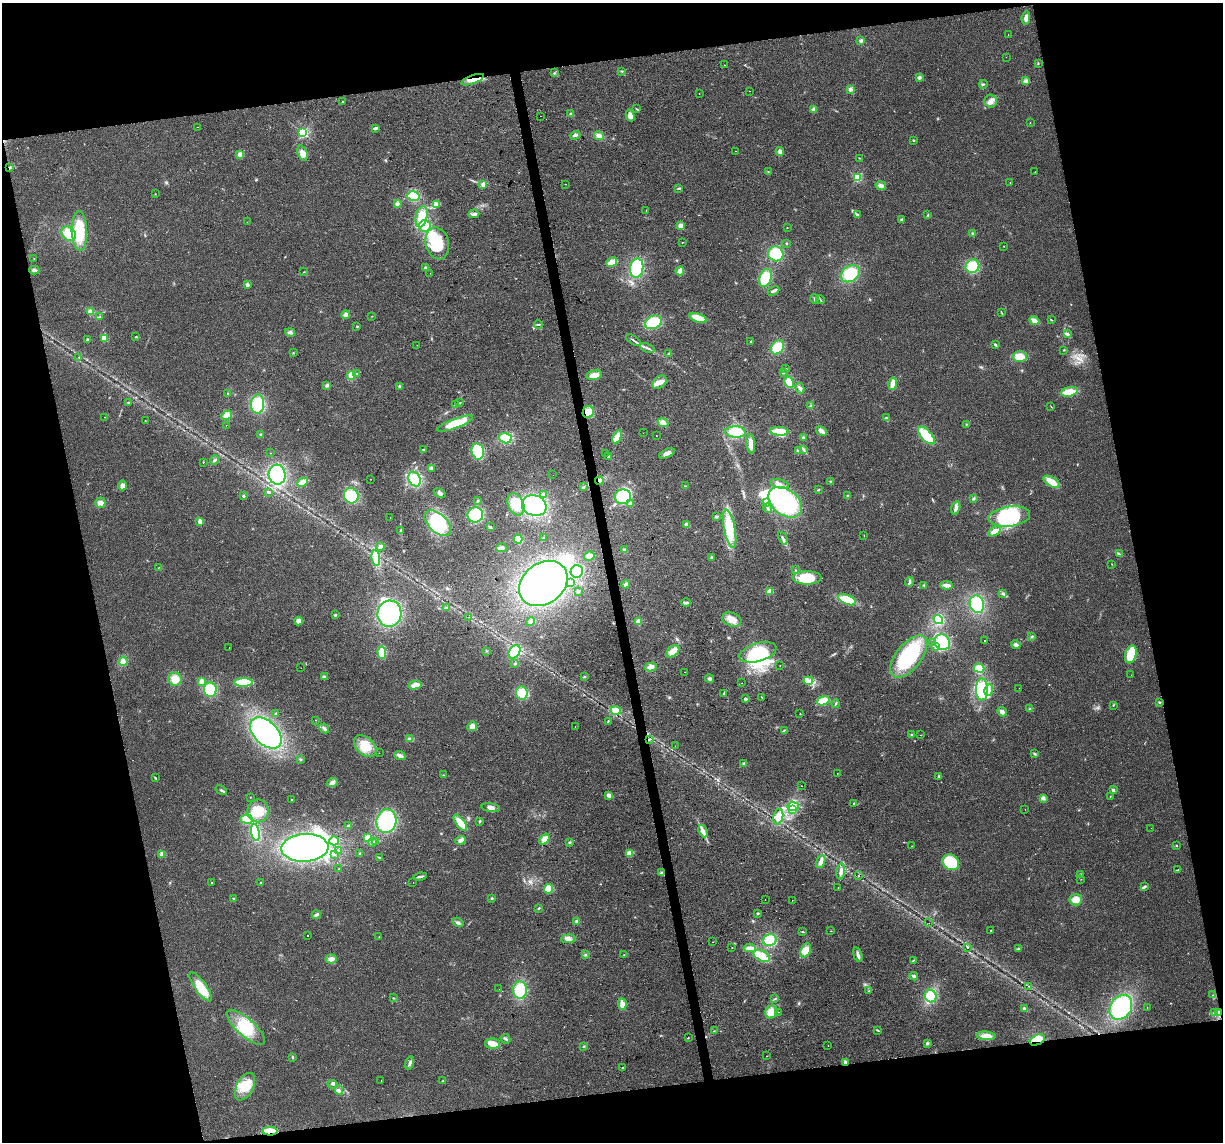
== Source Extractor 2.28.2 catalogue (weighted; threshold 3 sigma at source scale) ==
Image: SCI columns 1-4883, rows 74-4631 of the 4883 x 4659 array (HDU 1 of 3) = the unmasked area's bounding box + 8 px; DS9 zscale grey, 4 x 4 block average (1 PNG px = mean of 4 x 4 image px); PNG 1225 x 1144 px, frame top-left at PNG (2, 3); each listed source drawn as its Kron ellipse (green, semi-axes under 4 px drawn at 4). Shown black and unused: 25% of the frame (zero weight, under 2 of 3 exposures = <1% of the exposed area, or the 3 px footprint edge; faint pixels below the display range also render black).
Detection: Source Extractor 2.28.2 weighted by HDU 2 'WHT'. Background 0.0499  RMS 0.0068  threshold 0.0307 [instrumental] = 3 sigma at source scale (4.5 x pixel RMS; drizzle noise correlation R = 1.50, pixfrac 1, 0.0396/0.0396 arcsec/px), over >= 5 px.
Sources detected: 491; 1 too faint to see at this stretch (4 x 4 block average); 20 inside a brighter object's white glare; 6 cosmic-ray / hot-pixel residue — neither listed nor drawn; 7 coinciding with a brighter row at this scale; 26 inside a brighter listed object's ellipse — not listed separately; the other 431 listed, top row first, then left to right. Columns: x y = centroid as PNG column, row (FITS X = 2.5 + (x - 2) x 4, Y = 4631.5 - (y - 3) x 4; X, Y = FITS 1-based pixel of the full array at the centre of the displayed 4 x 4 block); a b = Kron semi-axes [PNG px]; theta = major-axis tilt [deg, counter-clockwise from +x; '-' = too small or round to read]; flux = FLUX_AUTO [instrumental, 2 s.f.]
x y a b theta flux
1026 18 7 3 83 19
1008 34 2 2 - 1.4
861 40 3 3 - 7.7
1006 57 2 2 - 0.76
1038 63 2 2 - 2.7
725 65 2 2 - 5.2
622 71 3 2 - 2.2
554 73 3 2 - 3.1
919 77 3 3 - 8.6
473 80 12 3 21 28
1026 81 4 4 - 10
983 84 4 2 - 4
850 89 4 3 - 9.2
749 91 2 2 - 0.67
699 94 2 2 - 3.2
342 101 2 2 - 5.6
991 101 6 6 - 21
637 109 3 2 - 3.4
813 109 3 3 - 6.1
571 114 3 3 - 5.5
630 115 6 4 -76 22
540 116 2 2 - 2.5
1030 123 2 2 - 1.6
198 127 2 2 - 1.1
375 128 3 2 - 14
303 133 2 2 - 600
575 135 5 3 - 9.5
599 136 5 3 - 17
913 140 2 2 - 3.4
736 151 2 2 - 2.7
780 151 4 4 - 11
302 153 8 5 -71 25
240 154 4 3 - 14
859 158 2 2 - 1.2
10 168 3 2 - 4.4
768 172 2 2 - 1.5
1035 172 2 2 - 1.2
857 177 2 2 - 330
1010 182 2 2 - 0.95
483 184 3 3 - 6
566 184 2 2 - 3.5
881 186 5 4 - 13
679 188 3 2 - 3.5
155 194 2 2 - 1.5
413 196 6 4 -14 60
397 204 4 3 - 8.8
436 205 3 3 - 11
646 210 2 2 - 3.2
474 214 5 3 - 12
858 215 3 2 - 4.1
928 215 2 2 - 1.6
422 217 11 5 77 72
901 220 3 2 - 3.2
247 222 2 2 - 0.83
425 226 6 5 - 29
681 226 4 3 - 20
787 228 2 2 - 1.6
79 231 19 7 -88 180
973 233 2 2 - 3.1
69 234 8 6 -46 58
682 242 2 2 - 2.3
437 243 16 11 -76 160
786 243 2 2 - 3.3
1004 246 2 2 - 2.2
776 254 8 7 - 110
34 259 2 2 - 1.5
612 262 5 3 - 50
972 266 7 6 - 87
426 268 3 2 - 7
637 268 10 6 82 150
34 270 5 3 - 7.7
680 271 4 3 - 21
304 272 2 2 - 1.3
430 273 2 2 - 0.66
850 274 10 7 35 150
765 278 9 6 70 100
247 285 2 2 - 36
773 291 6 2 28 13
814 299 5 2 - 5.8
820 300 5 2 - 4.5
90 312 4 3 - 19
1002 313 3 2 - 2.3
346 315 4 3 - 12
372 316 2 2 - 1.2
100 317 3 2 - 5
698 318 9 4 -20 64
1051 320 3 2 - 2.8
1034 321 5 4 - 23
653 322 9 6 27 110
538 324 4 2 - 4.7
357 326 2 2 - 3.4
290 332 5 4 - 10
1067 334 3 2 - 9.9
136 337 2 2 - 1.2
104 338 2 2 - 130
87 340 2 2 - 7
633 340 8 2 -33 7.7
751 341 2 2 - 5.7
417 345 2 2 - 0.91
995 345 3 2 - 4.4
778 347 8 5 58 89
647 348 7 2 -22 11
1063 350 2 2 - 2.5
293 353 2 2 - 1.4
669 353 3 2 - 2.8
79 357 2 2 - 8
1020 357 7 5 -2 55
786 369 2 2 - 6.2
783 373 2 2 - 1.9
357 374 2 2 - 2.2
594 375 8 4 12 32
351 376 4 4 - 26
659 382 8 5 42 27
789 382 6 4 -63 42
893 384 6 3 79 26
327 385 3 3 - 7.2
399 386 3 2 - 4.7
800 388 5 3 - 9.7
1069 392 9 4 10 57
228 393 3 2 - 2.6
129 402 3 2 - 1.9
459 403 3 2 - 4.2
258 404 9 6 87 120
456 405 3 2 - 3.1
811 406 2 2 - 1.5
1051 406 2 2 - 1.5
588 412 6 5 - 44
227 415 5 4 - 33
104 417 2 2 - 2.2
886 418 4 2 - 4.6
145 420 2 2 - 1.2
455 423 19 5 20 110
663 423 5 4 - 19
966 424 2 2 - 2.8
226 425 2 2 - 1.4
779 431 9 3 -3 96
821 431 6 3 -32 15
736 432 10 5 -2 77
643 433 2 2 - 1.3
261 435 3 2 - 4.5
926 435 11 5 -47 130
656 436 2 2 - 1.1
617 437 7 4 62 31
505 438 6 5 - 93
803 438 3 2 - 3.8
751 444 10 3 -85 37
424 449 2 2 - 3.7
798 450 4 3 - 7
804 450 4 2 - 5.6
478 451 8 6 -78 130
270 453 2 2 - 2.2
606 453 2 2 - 3.9
667 453 8 3 24 18
609 457 2 2 - 41
214 460 5 2 - 4.9
203 462 2 2 - 4.7
431 468 4 3 - 7.7
277 475 10 8 -85 240
553 475 2 2 - 1
371 479 2 2 - 1.5
415 479 8 5 -62 87
599 481 4 3 - 11
831 481 3 2 - 2.3
303 482 5 3 - 59
1052 482 9 4 -30 49
780 484 10 4 -13 18
122 485 5 3 - 16
685 486 2 2 - 1.4
584 487 3 2 - 3.4
818 490 3 2 - 2.5
268 492 4 2 - 4.7
440 493 6 3 -31 11
544 494 3 2 - 4.9
847 495 2 2 - 3.2
243 496 2 2 - 21
351 496 8 7 - 140
623 497 8 7 - 160
974 499 3 2 - 4.6
478 500 2 2 - 2.7
785 502 19 13 -38 330
100 503 5 5 - 15
766 503 3 3 - 7.4
516 504 11 8 -67 59
630 504 4 3 - 8.2
534 506 12 10 -18 330
768 508 4 2 - 5.8
956 508 6 3 73 15
475 515 8 7 - 150
716 516 3 2 - 4.3
1009 517 21 10 7 290
390 518 2 2 - 0.75
200 521 3 2 - 28
438 523 16 9 -42 180
687 525 3 3 - 22
490 527 3 2 - 4.1
730 529 19 5 -79 120
401 531 3 2 - 6.1
994 531 7 4 31 24
864 535 2 2 - 0.95
543 538 2 2 - 2.4
783 538 7 2 -65 9.9
518 539 4 4 - 46
380 547 4 4 - 10
502 548 5 3 - 12
624 550 3 3 - 6.6
1119 554 2 2 - 1.9
589 556 5 4 - 21
711 557 2 2 - 3.9
376 558 8 4 -82 36
1112 564 2 2 - 1
158 568 2 2 - 1.2
796 570 2 2 - 1.7
577 571 6 6 - 49
807 578 14 6 0 140
910 582 4 2 - 7.4
543 583 26 20 37 630
571 583 3 3 - 14
626 584 4 3 - 8.3
924 585 2 2 - 1.7
947 585 6 3 -3 20
578 591 3 3 - 4.6
770 591 4 3 - 20
1003 593 3 2 - 4.5
847 600 10 4 -24 90
686 603 5 2 - 7.5
977 604 9 7 -72 140
447 608 2 2 - 4.1
389 614 13 12 - 320
335 615 3 2 - 4.5
469 617 2 2 - 0.86
732 620 10 6 -20 37
938 620 5 4 - 88
298 621 4 4 - 15
639 621 3 3 - 32
531 622 4 3 - 11
1032 636 3 2 - 3.9
984 640 2 2 - 3.3
942 642 8 7 - 140
933 643 2 2 - 1.7
1016 645 5 3 - 11
935 646 3 2 - 8.2
229 647 2 2 - 2.8
486 651 2 2 - 1.7
673 651 7 5 40 33
514 652 7 5 57 98
758 652 19 9 16 220
382 653 6 4 -86 55
1131 654 9 5 74 85
909 657 25 12 51 290
123 661 5 4 - 14
515 663 3 2 - 2.5
780 665 2 2 - 1.9
651 667 6 4 15 20
301 668 2 2 - 0.97
979 668 5 4 - 70
685 672 2 2 - 3
1131 675 2 2 - 3.2
324 677 3 3 - 6.2
585 677 2 2 - 1.6
175 679 6 6 - 44
710 679 4 3 - 8.3
201 681 4 3 - 7.6
808 681 5 2 - 11
243 682 9 4 1 90
742 683 2 2 - 6.9
415 685 6 4 14 25
1019 688 2 2 - 1.1
210 689 7 6 - 110
982 690 11 6 -89 79
989 690 6 4 76 17
522 693 6 6 - 69
724 694 4 2 - 3.5
762 697 2 2 - 2.2
746 699 2 2 - 30
823 701 7 3 17 81
1159 702 2 2 - 2.7
835 704 4 2 - 5.3
1113 705 2 2 - 1.7
1030 709 3 2 - 3.8
616 710 5 4 - 41
1002 712 5 3 - 12
276 713 2 2 - 2.1
800 714 2 2 - 2
316 720 2 2 - 0.87
608 721 2 2 - 2.6
472 726 5 4 - 23
575 727 2 2 - 1.6
324 728 5 3 - 8.5
784 730 4 2 - 3.4
266 733 19 12 -44 470
912 735 3 3 - 4.3
921 735 2 2 - 0.98
410 739 4 3 - 8.4
650 739 3 2 - 3.7
365 746 13 8 -42 66
675 746 2 2 - 1.5
379 753 2 2 - 0.64
1035 754 2 2 - 3.1
400 755 6 3 -22 17
300 759 2 2 - 2.2
744 763 3 3 - 5.5
837 773 2 2 - 5.3
443 775 2 2 - 1.4
939 776 3 2 - 2.3
155 778 4 2 - 3.6
332 783 5 4 - 13
801 786 2 2 - 1.9
221 790 6 2 -34 6.6
1113 790 3 3 - 5.5
609 795 3 3 - 18
1110 796 2 2 - 1.5
250 797 2 2 - 3.7
1043 798 4 3 - 11
291 799 2 2 - 2.3
854 804 2 2 - 1.6
793 806 6 3 2 18
491 808 9 4 -8 19
1025 809 2 2 - 1
793 810 2 2 - 2.7
258 811 11 10 - 79
778 817 8 5 78 28
247 819 6 4 -5 54
386 821 12 10 78 290
480 821 2 2 - 1.5
460 823 9 4 -53 58
348 826 3 3 - 5.5
1151 828 2 2 - 1.7
703 831 6 4 -68 15
255 832 8 4 -80 140
368 838 2 2 - 250
544 839 6 4 52 24
461 840 5 3 - 14
334 841 5 4 - 23
375 841 3 2 - 4.7
570 842 3 2 - 3.7
373 843 3 2 - 3.9
1177 845 2 2 - 1.8
912 846 2 2 - 1.6
305 848 23 14 3 740
339 850 2 2 - 1.3
629 853 4 3 - 37
162 854 4 4 - 15
334 854 2 2 - 2.3
360 854 2 2 - 3.2
379 858 3 2 - 2.9
821 861 7 4 69 14
951 862 9 7 -37 180
339 869 2 2 - 2.6
1178 870 2 2 - 1.9
841 872 8 3 83 18
662 873 4 3 - 11
1080 874 3 2 - 2.7
420 876 7 2 13 9.3
859 876 2 2 - 4.8
1081 879 2 2 - 0.87
413 882 2 2 - 0.63
211 883 2 2 - 1.4
261 883 2 2 - 3.2
1144 887 4 2 - 5.5
838 888 2 2 - 0.87
549 889 5 4 - 51
233 898 2 2 - 2.1
492 898 2 2 - 3.3
765 900 2 2 - 1.4
792 900 2 2 - 0.84
1076 900 6 5 - 35
539 908 2 2 - 3.3
758 913 3 2 - 3.9
316 915 4 3 - 9.9
577 921 3 2 - 4.7
458 922 6 2 -30 8.5
929 923 2 2 - 2.5
991 930 3 2 - 2.2
831 931 2 2 - 1.5
803 932 3 2 - 3.4
307 936 2 2 - 2.5
379 937 2 2 - 0.84
568 939 7 3 8 15
770 940 7 6 - 59
713 942 2 2 - 1.6
732 948 2 2 - 1.2
750 948 6 3 -6 19
967 948 2 2 - 9.5
1018 948 2 2 - 1.7
806 950 7 4 63 42
585 955 3 2 - 3.9
624 955 3 2 - 2.1
858 955 8 2 -72 14
761 956 9 5 -25 49
331 959 5 4 - 20
913 960 2 2 - 2.1
914 976 4 2 - 8.9
1029 986 2 2 - 1.2
201 987 17 5 -54 89
499 989 2 2 - 0.92
520 990 9 7 85 120
869 991 2 2 - 3.6
1213 995 2 2 - 1.4
931 996 6 5 - 120
393 998 2 2 - 1.4
775 999 3 2 - 3.3
622 1004 6 4 -83 23
1121 1007 13 10 56 320
1147 1008 2 2 - 0.79
1025 1009 4 3 - 11
771 1012 6 5 - 53
778 1012 2 2 - 4.8
1219 1012 4 3 - 8.6
1214 1013 2 2 - 3.1
246 1027 24 9 -42 120
877 1030 4 2 - 4.1
714 1031 2 2 - 1.8
986 1036 9 4 -5 38
688 1038 2 2 - 2
506 1039 5 2 - 6
1037 1040 8 5 25 34
927 1043 2 2 - 25
492 1044 7 5 1 40
828 1045 2 2 - 1.9
584 1046 2 2 - 2.3
767 1056 2 2 - 0.95
292 1057 3 2 - 4.2
845 1062 3 3 - 8.1
410 1063 7 3 73 9.3
623 1068 3 2 - 3
381 1080 2 2 - 1.6
442 1081 2 2 - 2.4
332 1084 5 2 - 5.4
245 1087 15 8 61 78
339 1090 5 3 - 8.8
270 1131 7 4 2 75
Overlapping masked pixels (flux is a lower limit): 9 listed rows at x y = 473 80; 10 168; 588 412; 599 481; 662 873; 1219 1012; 1037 1040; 845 1062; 270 1131
Diffuse or blended objects may show on this block-average render without a row.